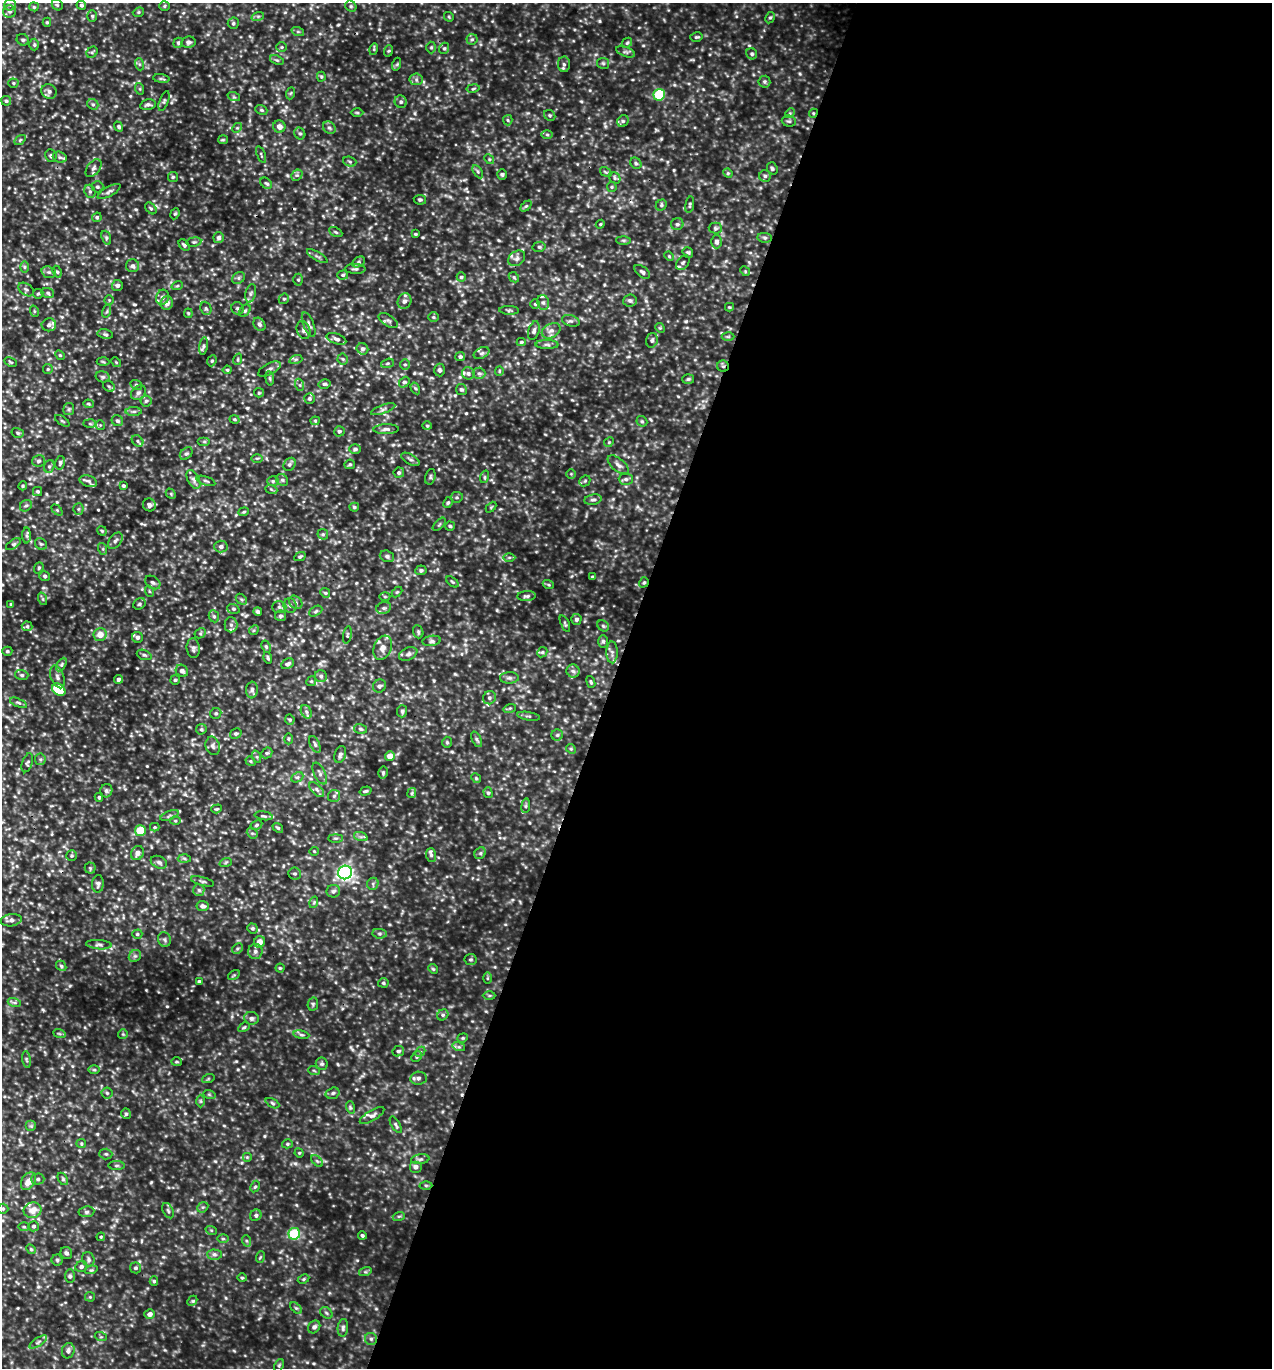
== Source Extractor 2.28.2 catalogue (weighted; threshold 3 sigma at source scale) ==
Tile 12 of 4 x 4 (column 4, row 3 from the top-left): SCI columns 4103-5372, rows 1396-2761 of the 5510 x 5499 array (HDU 1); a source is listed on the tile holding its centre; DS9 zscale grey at full resolution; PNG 1274 x 1370 px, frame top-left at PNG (2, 3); each listed source drawn as its Kron ellipse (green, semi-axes under 4 px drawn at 4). Shown black and unused: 52% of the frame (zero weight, under 3 of 5 exposures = <1% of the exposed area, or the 3 px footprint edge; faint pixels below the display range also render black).
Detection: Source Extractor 2.28.2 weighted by HDU 2 'WHT'; one run over the whole footprint, this tile lists its part. Background 0.202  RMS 0.043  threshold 0.196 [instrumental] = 3 sigma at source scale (4.5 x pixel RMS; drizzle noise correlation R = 1.50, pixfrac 1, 0.05/0.05 arcsec/px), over >= 5 px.
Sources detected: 641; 1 cosmic-ray / hot-pixel residue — neither listed nor drawn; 13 inside a brighter listed object's ellipse — not listed separately; of the other 627, all 500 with FLUX_AUTO >= 5.2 (the completeness limit of this list) listed and drawn (127 fainter detections not listed), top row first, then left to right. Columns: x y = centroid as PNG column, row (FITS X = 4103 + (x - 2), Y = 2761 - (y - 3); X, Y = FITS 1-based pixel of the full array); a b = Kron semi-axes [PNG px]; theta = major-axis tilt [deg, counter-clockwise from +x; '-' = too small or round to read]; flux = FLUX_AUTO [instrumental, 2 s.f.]
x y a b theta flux
10 5 6 5 - 8.8
57 5 6 5 - 6.8
81 5 5 4 - 11
164 6 5 4 - 6.1
351 6 6 5 - 7.6
34 7 4 4 - 5.7
10 11 6 6 - 10
138 12 6 4 22 6.6
92 16 6 5 - 7
258 16 6 4 18 7.3
449 17 5 4 - 5.7
770 18 6 4 61 7.4
47 22 4 4 - 5.7
233 23 5 5 - 7.8
298 32 6 4 -19 6.6
696 37 6 4 14 6.5
472 39 5 5 - 8.7
23 40 6 5 - 9
188 42 7 5 12 13
178 43 5 4 - 8.8
627 43 6 4 44 6.7
34 45 6 5 - 7.5
282 47 5 4 - 5.9
431 47 6 5 - 6.8
444 48 6 4 67 7.8
374 49 6 3 74 6
388 51 6 4 70 5.3
92 52 6 5 - 7
625 52 10 4 -21 11
752 54 6 5 - 9.6
277 60 7 4 -24 7.2
603 63 6 5 - 8.3
139 64 6 4 -71 6.9
397 64 7 4 72 6.8
564 64 8 6 88 12
321 77 5 4 - 5.7
161 79 8 4 -8 7.8
416 79 6 6 - 11
764 82 6 6 - 8.9
13 83 5 4 - 5.8
473 88 7 3 10 5.3
140 89 6 4 -72 5.5
49 91 8 7 - 17
291 93 6 4 70 5.5
659 95 6 5 - 230
234 97 6 4 -18 6.3
6 101 5 4 - 7.9
164 101 10 4 69 9.5
401 102 6 6 - 12
93 104 6 5 - 9.1
148 105 8 5 11 12
261 110 6 4 -21 7.1
357 113 6 4 -1 6.1
790 113 5 4 - 5.2
813 113 4 4 - 6
550 115 6 5 - 6.8
508 120 5 4 - 6.5
623 121 6 5 - 9.4
789 121 7 5 -4 9
119 127 5 4 - 8.4
279 127 6 6 - 30
237 128 5 4 - 5.2
329 128 7 5 -43 11
300 134 6 5 - 8.8
547 135 6 4 -1 5.9
20 140 6 3 34 6.7
223 140 5 4 - 5.8
261 154 9 3 -68 6.7
51 156 6 5 - 9.7
60 157 7 5 -20 10
489 159 5 4 - 5.7
350 162 7 5 -18 8.2
636 163 6 5 - 8.7
94 168 10 6 52 15
772 168 6 5 - 7.8
478 172 7 4 -59 8.5
606 172 6 4 -33 6.4
728 173 5 4 - 6.3
502 174 5 4 - 7.5
297 175 6 5 - 9.4
765 176 6 6 - 10
173 177 5 5 - 6.3
615 178 6 5 - 8.9
266 183 6 5 - 8.5
97 187 6 5 - 7.9
612 187 5 5 - 6.2
90 191 7 5 -69 10
109 192 13 5 30 14
420 200 6 5 - 7.3
661 205 6 5 - 7.6
690 205 8 4 81 7.4
526 206 6 4 43 6.5
151 208 7 4 -49 7.6
175 214 6 4 66 6
97 217 5 4 - 7.5
600 224 4 4 - 5.4
677 224 6 6 - 10
715 228 6 5 - 8.5
336 232 7 4 -28 6.8
415 234 4 3 - 5.4
106 238 7 4 -72 8
219 238 5 5 - 17
765 238 7 5 -7 8.8
623 240 7 4 -1 7.1
194 242 7 4 8 8.2
717 242 6 5 - 14
184 245 7 4 -49 9.6
539 247 6 5 - 7.9
688 252 6 5 - 7.2
317 256 11 3 -30 9.3
669 256 5 4 - 5.3
517 258 9 7 35 17
359 262 7 5 28 9.8
683 263 8 5 50 11
133 266 6 6 - 13
24 267 6 4 90 6.9
355 269 10 5 -1 10
745 271 5 4 - 5.5
49 272 7 5 -19 11
57 272 6 4 -61 6.9
642 272 9 5 -38 11
343 275 5 4 - 7.6
461 277 4 4 - 7.3
514 277 6 4 -45 6.7
239 278 7 5 38 9.4
298 280 6 5 - 7.5
117 285 5 5 - 14
177 286 6 3 18 5.8
26 289 8 5 -36 11
48 293 6 5 - 9.1
251 293 9 5 76 12
38 294 5 4 - 6.5
162 297 7 6 - 17
284 299 5 5 - 6.9
109 300 4 4 - 5.7
630 300 7 6 - 11
404 301 8 6 68 18
543 302 7 6 - 12
167 303 7 6 - 24
535 304 5 5 - 6.5
729 307 4 4 - 5.3
206 308 7 5 -68 9
237 308 6 6 - 10
509 310 10 4 -2 7.8
34 311 6 3 -72 5.4
107 311 6 4 72 6.9
245 311 7 5 49 8.8
188 313 4 4 - 5.7
433 317 5 4 - 6
388 321 11 5 -33 13
571 321 9 5 -16 11
259 324 7 5 -57 11
309 324 13 5 -68 15
49 325 7 6 - 16
660 328 5 4 - 5.2
304 330 9 6 -71 15
534 331 9 5 74 13
551 331 10 7 27 20
105 334 8 5 -11 8.4
728 337 6 4 0 6.3
336 339 10 5 -19 14
652 340 7 6 - 11
521 342 4 4 - 6.8
547 345 11 4 -1 13
204 346 8 4 81 11
362 349 6 5 - 11
482 353 8 5 26 12
60 355 5 4 - 5.5
460 357 5 4 - 9.8
238 359 6 3 72 5.2
296 359 6 4 18 8.4
343 359 5 5 - 7.4
212 361 5 4 - 8.1
11 362 6 4 -27 6.4
103 362 6 4 -4 5.5
116 362 5 4 - 5.3
387 363 6 4 20 6.1
405 364 5 4 - 6.8
723 366 6 5 - 8.5
48 369 5 5 - 6.1
269 369 12 5 28 14
227 370 4 4 - 5.7
439 370 6 5 - 9.5
499 371 5 4 - 5.6
468 373 6 6 - 13
479 373 6 5 - 9.7
103 377 7 5 -14 9
270 378 7 4 -82 7
688 379 6 5 - 7
404 382 6 4 50 11
324 384 6 4 13 8.4
136 385 6 4 -21 7.5
300 385 6 4 -71 6.8
109 386 6 5 - 6.9
415 388 6 4 -58 7.3
461 389 5 5 - 10
138 393 8 6 43 13
259 393 5 4 - 5.4
309 398 5 5 - 7
146 401 5 5 - 8.4
88 404 5 4 - 6.1
69 409 6 5 - 7.6
383 409 13 3 21 11
134 411 8 4 0 8.6
235 419 5 4 - 6.4
62 421 8 3 -34 6
117 421 6 5 - 9.2
315 421 4 4 - 5.4
642 421 6 5 - 6.4
90 424 6 4 -1 7
100 425 5 5 - 6.6
427 426 4 4 - 5.9
386 429 12 5 2 15
339 431 5 5 - 9.3
18 433 6 5 - 7.9
138 441 6 5 - 8.3
204 442 6 4 0 6.5
609 442 5 4 - 5.5
355 449 5 4 - 9.8
186 454 7 5 46 9.2
257 458 6 4 0 5.6
410 459 10 5 -30 11
39 461 6 6 - 9.9
60 463 7 5 77 9.1
289 464 7 5 54 11
350 464 5 4 - 6.4
618 465 13 6 -41 20
49 466 6 5 - 8.7
399 473 5 5 - 9.1
571 474 5 5 - 6.3
430 477 8 5 74 8.1
484 477 6 4 71 6.1
193 479 10 6 -63 16
626 479 7 6 - 11
282 480 6 5 - 9.3
88 481 9 5 -17 12
206 481 10 3 -19 7.4
273 481 6 5 - 9
585 481 6 5 - 7.1
23 486 4 3 - 5.6
123 486 4 4 - 7.3
271 489 6 4 -19 5.9
38 491 4 4 - 6.8
171 494 6 4 -48 5.6
457 497 6 5 - 8.1
593 500 9 5 9 11
448 503 6 4 62 7.2
149 505 6 6 - 13
26 506 6 5 - 9.2
354 507 5 4 - 7.7
491 507 6 4 46 5.3
78 509 5 5 - 7.5
57 510 6 4 -45 6.1
244 512 5 4 - 5.6
439 524 8 3 45 5.9
450 526 5 4 - 7.3
102 531 5 4 - 6.8
323 534 6 5 - 7.6
27 536 8 4 90 8.8
115 541 9 6 53 14
13 544 8 3 34 8.5
41 544 6 5 - 8.6
221 547 7 6 - 15
103 549 6 4 -72 6.3
387 556 7 5 -19 11
300 557 6 4 27 7.1
509 558 6 4 0 6.8
39 568 6 4 69 6.5
421 570 5 5 - 10
45 576 5 5 - 8.2
592 577 4 3 - 6.7
153 582 8 6 -31 13
452 582 7 4 -38 6.4
644 582 5 4 - 7.8
548 584 5 3 - 5.2
149 591 5 3 - 5.7
397 592 6 4 44 5.5
325 593 5 4 - 7
527 596 9 5 3 11
385 597 5 3 - 5.6
43 599 6 4 -71 6.1
241 599 6 4 -44 8.3
296 602 7 6 - 11
11 604 4 3 - 5.3
139 604 6 5 - 8.8
290 605 7 6 - 13
279 607 7 6 - 10
384 608 7 5 20 12
233 609 6 4 -20 6.6
316 611 7 4 28 8.6
258 612 4 4 - 9.9
214 616 6 5 - 8.4
281 616 5 5 - 10
576 619 5 5 - 12
565 623 9 3 -67 6.8
231 625 7 6 - 16
27 626 5 5 - 6.9
603 626 6 5 - 8.3
254 630 5 4 - 6.1
418 632 7 5 -70 7.5
200 633 6 4 29 6.9
100 634 6 6 - 46
347 635 9 4 79 7.3
137 637 5 5 - 15
432 641 9 5 8 10
603 641 6 5 - 9.1
266 647 6 4 -63 7.3
193 648 10 6 -84 14
383 648 12 9 68 28
7 651 5 4 - 6.6
542 652 5 4 - 6.9
612 652 11 5 -89 16
408 654 10 6 24 14
144 655 8 5 -20 9.1
268 658 6 3 -72 6.2
288 664 7 5 27 13
61 665 7 4 59 9.7
182 671 6 5 - 17
573 671 7 6 - 13
22 675 6 5 - 9.2
321 676 6 6 - 10
57 677 12 6 -70 19
509 678 9 5 2 13
118 679 4 4 - 13
175 680 5 4 - 5.5
311 681 5 4 - 6.3
591 682 6 4 -69 6.8
379 686 7 6 - 12
59 690 7 5 -40 170
252 690 8 6 84 13
489 698 7 6 - 13
18 703 9 4 -22 8.1
510 708 6 4 18 6.2
402 711 6 5 - 9.2
306 712 7 5 -60 10
216 713 6 5 - 8
529 716 11 3 -9 8.5
290 719 5 5 - 6.4
201 729 5 5 - 6.9
361 729 7 5 -16 8.3
236 734 6 5 - 9.6
557 735 6 5 - 8.8
289 739 5 3 - 5.5
477 739 8 4 -64 9.6
447 742 5 4 - 7.1
315 744 9 4 -66 10
213 746 9 7 -72 16
571 749 5 4 - 6.3
267 753 6 5 - 8.4
340 754 9 5 73 12
390 756 5 5 - 35
257 757 6 4 -71 6.9
40 759 6 5 - 8
250 761 5 4 - 5.8
27 763 10 5 71 8.9
383 772 6 4 76 7.4
320 773 12 5 -64 16
297 777 6 4 27 8.3
476 778 5 4 - 6.1
317 790 9 4 -46 12
106 791 7 6 - 10
365 791 6 3 17 6.9
412 793 5 4 - 7.3
488 793 5 4 - 7.4
334 796 6 6 - 10
99 797 4 3 - 6.5
526 806 7 4 82 7.6
217 809 5 4 - 5.6
169 815 10 3 21 8.6
264 816 9 4 -8 9.3
175 821 5 3 - 5.3
256 825 6 4 29 6.9
155 827 5 4 - 5.4
278 828 6 4 -38 8.3
140 831 5 5 - 140
252 833 6 4 -39 7.2
361 837 7 4 -18 10
335 838 7 4 0 7
314 851 4 4 - 5.5
137 853 7 6 - 25
480 853 6 5 - 8.3
431 855 7 5 -89 8.8
72 856 5 5 - 6.8
184 858 6 4 -2 8.1
159 862 8 6 -26 14
226 862 6 4 19 5.5
90 868 5 5 - 6.6
345 872 7 6 - 990
295 874 6 6 - 9.2
202 881 12 3 -15 8.4
98 884 8 6 85 14
373 884 6 5 - 9.2
199 890 6 5 - 9.4
333 891 7 6 - 14
314 902 6 3 73 5.9
202 906 6 5 - 17
11 920 10 6 8 21
252 928 5 5 - 8.6
137 934 5 4 - 7.6
380 934 7 5 -6 8.5
164 940 7 6 - 11
259 942 6 5 - 45
99 945 13 4 -4 13
237 949 6 4 45 7.8
255 951 7 7 - 17
135 956 6 5 - 9.6
471 960 6 5 - 8.1
61 966 5 4 - 6.8
280 968 4 4 - 6.1
433 969 5 4 - 5.7
234 975 6 4 33 6
487 978 6 4 89 5.5
199 981 4 3 - 6.4
383 983 5 4 - 7.3
489 995 6 4 0 6.6
14 1002 7 4 -18 8.1
313 1004 7 5 79 8.2
443 1015 6 5 - 9.2
251 1018 7 6 - 13
244 1027 6 4 30 6.9
59 1033 6 4 -20 6.1
123 1034 5 5 - 6.4
301 1035 8 4 -8 9.8
463 1038 5 4 - 6.3
459 1047 6 4 -17 7.4
398 1051 6 5 - 9
420 1052 6 4 45 7.7
417 1057 6 4 46 6.6
27 1059 8 4 -81 7.3
176 1062 5 4 - 5.6
322 1064 6 6 - 9.4
94 1070 6 4 -1 6.3
314 1071 6 3 -20 5.5
418 1078 8 6 7 18
208 1079 6 4 19 5.3
107 1093 5 5 - 7.7
333 1093 7 5 17 11
209 1094 6 4 -19 6.1
201 1101 6 4 -89 6.2
272 1103 7 4 -28 7.5
350 1107 6 4 -72 6.6
126 1114 5 4 - 8.6
372 1115 14 5 31 16
396 1125 9 4 -60 10
31 1126 5 5 - 7.5
81 1143 5 4 - 5.3
287 1144 5 4 - 6.6
299 1153 5 4 - 5.4
106 1154 6 5 - 7.8
247 1157 5 5 - 6.5
420 1159 9 5 8 10
317 1161 7 4 -44 6.8
117 1166 8 4 0 7.5
416 1167 6 6 - 18
38 1179 6 5 - 9.6
63 1179 7 4 -59 7
28 1181 9 6 59 39
426 1185 6 4 -1 7.1
255 1187 6 4 61 6.9
203 1207 6 4 42 7.4
3 1209 5 5 - 6
33 1210 9 7 19 43
168 1211 8 5 -63 9.6
86 1212 8 5 7 11
256 1215 6 5 - 11
399 1216 6 4 18 6.3
34 1226 5 5 - 11
24 1227 6 4 -1 5.9
211 1230 6 3 -18 5.2
294 1234 6 6 - 220
362 1235 4 4 - 7.6
101 1237 4 4 - 5.4
223 1239 6 4 -1 6.2
247 1241 6 4 -70 7.3
31 1249 5 4 - 6.3
66 1253 6 5 - 12
214 1255 7 5 -3 12
260 1257 6 3 71 5.2
88 1259 7 6 - 11
57 1260 5 5 - 8.1
81 1266 6 5 - 14
136 1268 5 5 - 9.2
91 1270 6 4 16 6.9
365 1272 6 4 18 7.2
70 1276 7 5 90 8.5
242 1278 4 4 - 5.7
303 1279 6 4 28 6.5
154 1281 5 4 - 7.6
90 1297 5 5 - 5.5
192 1301 5 4 - 7
296 1308 7 4 -43 7.9
326 1313 7 5 -38 8.3
150 1314 5 5 - 21
314 1327 7 5 52 14
343 1328 9 5 83 12
101 1337 6 4 -18 5.6
371 1339 6 6 - 11
38 1342 10 4 32 11
68 1351 8 6 72 14
279 1365 7 4 65 7
Overlapping masked pixels (flux is a lower limit): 2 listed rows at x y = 813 113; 723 366
Isophote crosses this tile's border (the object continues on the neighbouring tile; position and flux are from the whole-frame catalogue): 1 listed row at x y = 3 1209
Unlisted compact peaks at least as high as the median listed source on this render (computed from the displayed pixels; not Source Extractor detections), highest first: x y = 70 986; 146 990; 559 414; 539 208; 497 610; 117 250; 483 424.